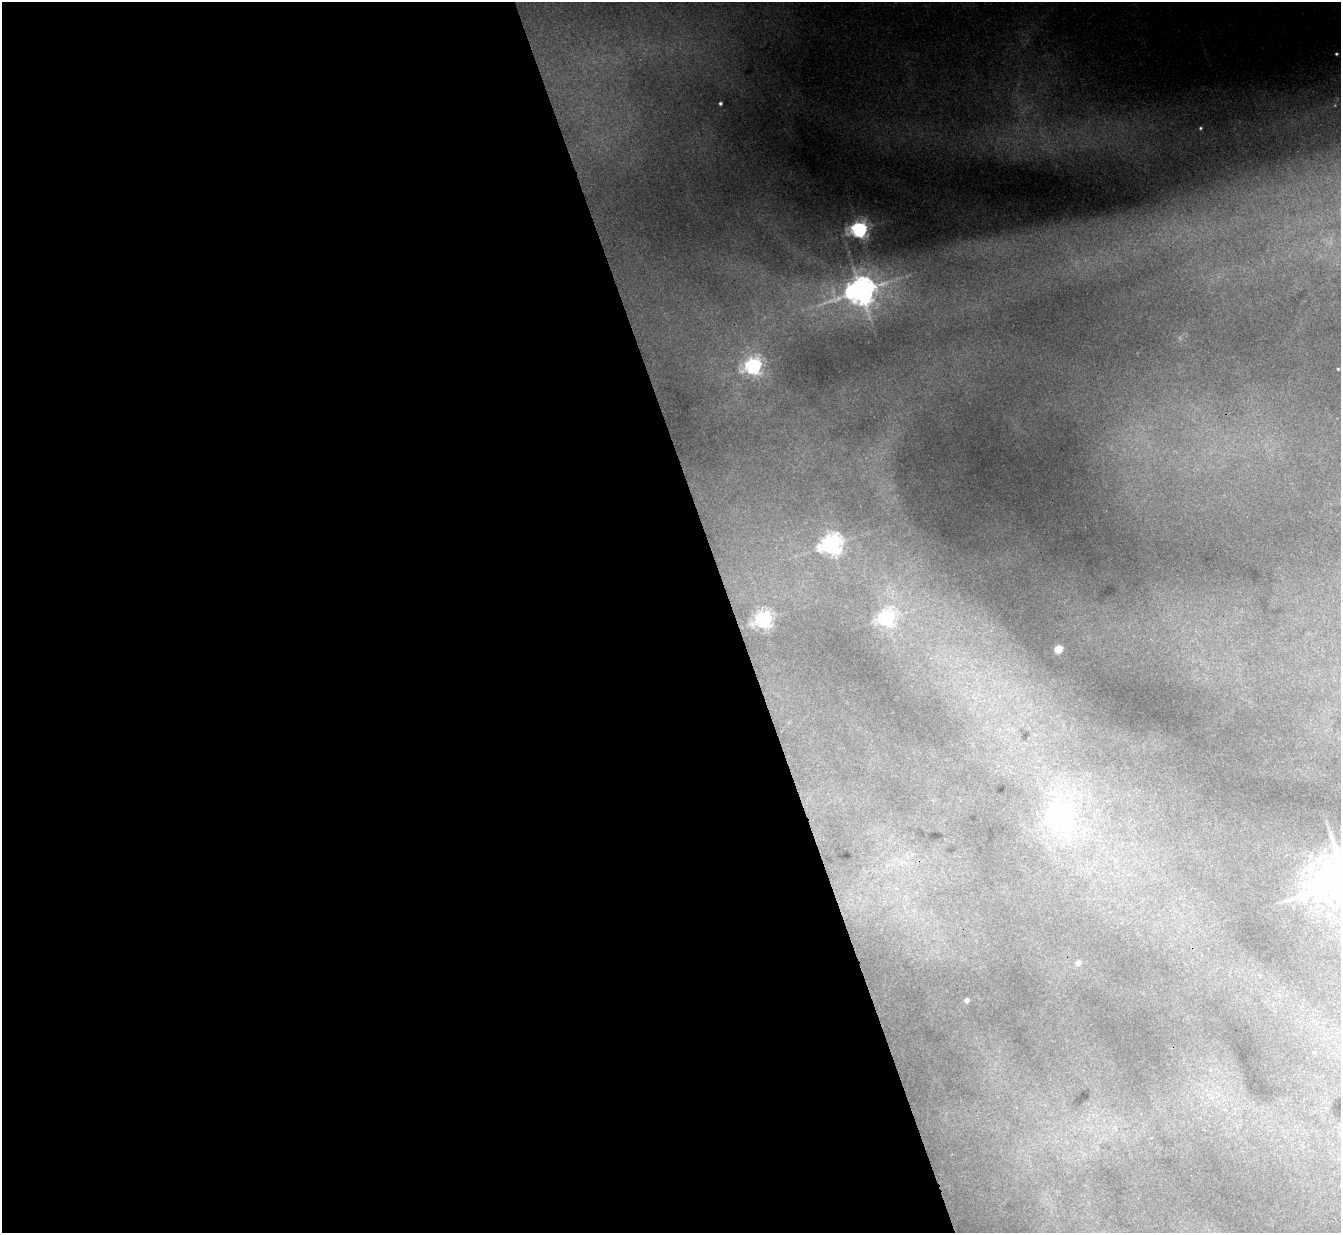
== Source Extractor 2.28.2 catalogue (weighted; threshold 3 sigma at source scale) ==
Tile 9 of 4 x 4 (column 1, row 3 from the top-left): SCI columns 2-1340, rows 1377-2607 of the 5356 x 5341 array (HDU 1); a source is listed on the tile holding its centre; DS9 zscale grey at full resolution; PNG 1343 x 1235 px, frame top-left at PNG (2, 2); no overlay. Shown black and unused: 55% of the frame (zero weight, under 3 of 4 exposures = <1% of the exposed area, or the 3 px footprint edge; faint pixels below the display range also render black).
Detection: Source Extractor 2.28.2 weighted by HDU 2 'WHT'; one run over the whole footprint, this tile lists its part. Background 0.103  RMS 0.0075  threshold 0.0338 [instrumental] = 3 sigma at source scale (4.5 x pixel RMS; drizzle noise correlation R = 1.50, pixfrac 1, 0.05/0.05 arcsec/px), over >= 5 px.
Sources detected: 14; all 14 listed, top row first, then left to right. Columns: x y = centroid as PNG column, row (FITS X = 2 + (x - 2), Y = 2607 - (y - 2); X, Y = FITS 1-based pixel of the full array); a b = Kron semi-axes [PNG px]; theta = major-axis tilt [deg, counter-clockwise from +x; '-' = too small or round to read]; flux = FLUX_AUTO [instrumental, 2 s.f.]
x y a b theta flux
1336 54 4 3 - 0.95
720 103 3 3 - 1.2
1200 128 4 3 - 0.86
859 229 6 6 - 290
861 291 9 8 - 1000
753 366 7 6 - 260
1338 369 3 3 - 0.76
831 544 7 7 - 450
886 618 6 6 - 220
763 619 6 6 - 280
1058 649 5 5 - 21
1060 815 34 29 5 83
1078 963 5 4 - 4.5
966 1000 4 4 - 4